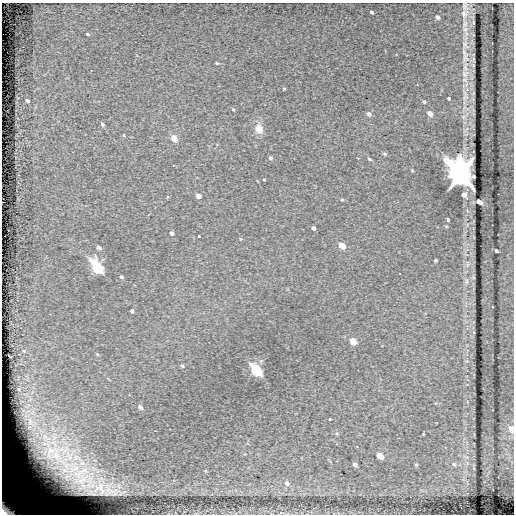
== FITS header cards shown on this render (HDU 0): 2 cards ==
NAXIS1  =                  512
NAXIS2  =                  512

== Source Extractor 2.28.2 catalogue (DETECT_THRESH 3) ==
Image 512 x 512 px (HDU 0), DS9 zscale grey, 1 PNG px = 1 image px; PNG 516 x 516 px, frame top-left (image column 1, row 512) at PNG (2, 3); no overlay
Background 1.84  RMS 9.2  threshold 27.7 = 3 sigma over >= 5 px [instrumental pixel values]
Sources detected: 55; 1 with non-positive FLUX_AUTO (blend fragments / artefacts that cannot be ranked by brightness) is not listed; the other 54 listed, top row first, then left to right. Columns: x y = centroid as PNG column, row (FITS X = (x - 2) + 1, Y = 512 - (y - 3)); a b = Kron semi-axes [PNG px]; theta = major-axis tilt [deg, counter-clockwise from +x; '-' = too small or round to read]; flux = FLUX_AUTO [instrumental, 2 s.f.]
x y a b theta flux
372 12 4 3 - 1300
464 13 12 10 59 4700
437 17 5 4 - 2000
88 34 4 3 - 760
466 58 16 9 -69 4900
217 63 4 4 - 560
284 89 4 3 - 560
449 98 3 2 - 550
27 101 4 3 - 1400
424 102 4 3 - 1000
233 109 4 3 - 650
430 113 5 4 - 4000
369 114 5 4 - 2100
102 124 4 4 - 1100
259 128 8 7 - 7100
174 138 5 4 - 8600
385 154 6 5 - 840
270 158 5 4 - 1100
369 159 5 3 - 780
412 170 5 3 - 510
460 174 11 8 -57 760000
264 179 3 3 - 530
464 195 6 5 - 2100
198 196 4 4 - 3600
342 200 4 4 - 610
479 201 5 4 - 5600
448 220 3 3 - 680
314 228 4 3 - 1500
172 233 4 3 - 1600
199 236 3 2 - 910
342 245 5 5 - 7800
99 247 4 3 - 2100
496 251 4 3 - 1200
436 260 3 3 - 680
97 267 7 5 -50 110000
121 277 4 3 - 980
467 281 6 4 -89 1100
132 311 3 3 - 1200
353 341 5 5 - 9500
97 354 4 3 - 550
182 366 5 4 - 950
256 370 6 5 - 94000
140 407 4 3 - 2700
330 419 3 3 - 1600
512 429 5 4 - 9400
380 456 5 4 - 8200
467 457 5 5 - 980
330 462 3 3 - 550
355 464 4 3 - 1800
454 464 6 5 - 1200
416 465 5 4 - 770
287 483 6 5 - 2000
8 509 20 12 -28 30000
280 513 3 2 - 500
At the frame edge (FLAGS 8, measured only in part): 3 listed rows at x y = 512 429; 8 509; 280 513
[1 non-positive-flux detection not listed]